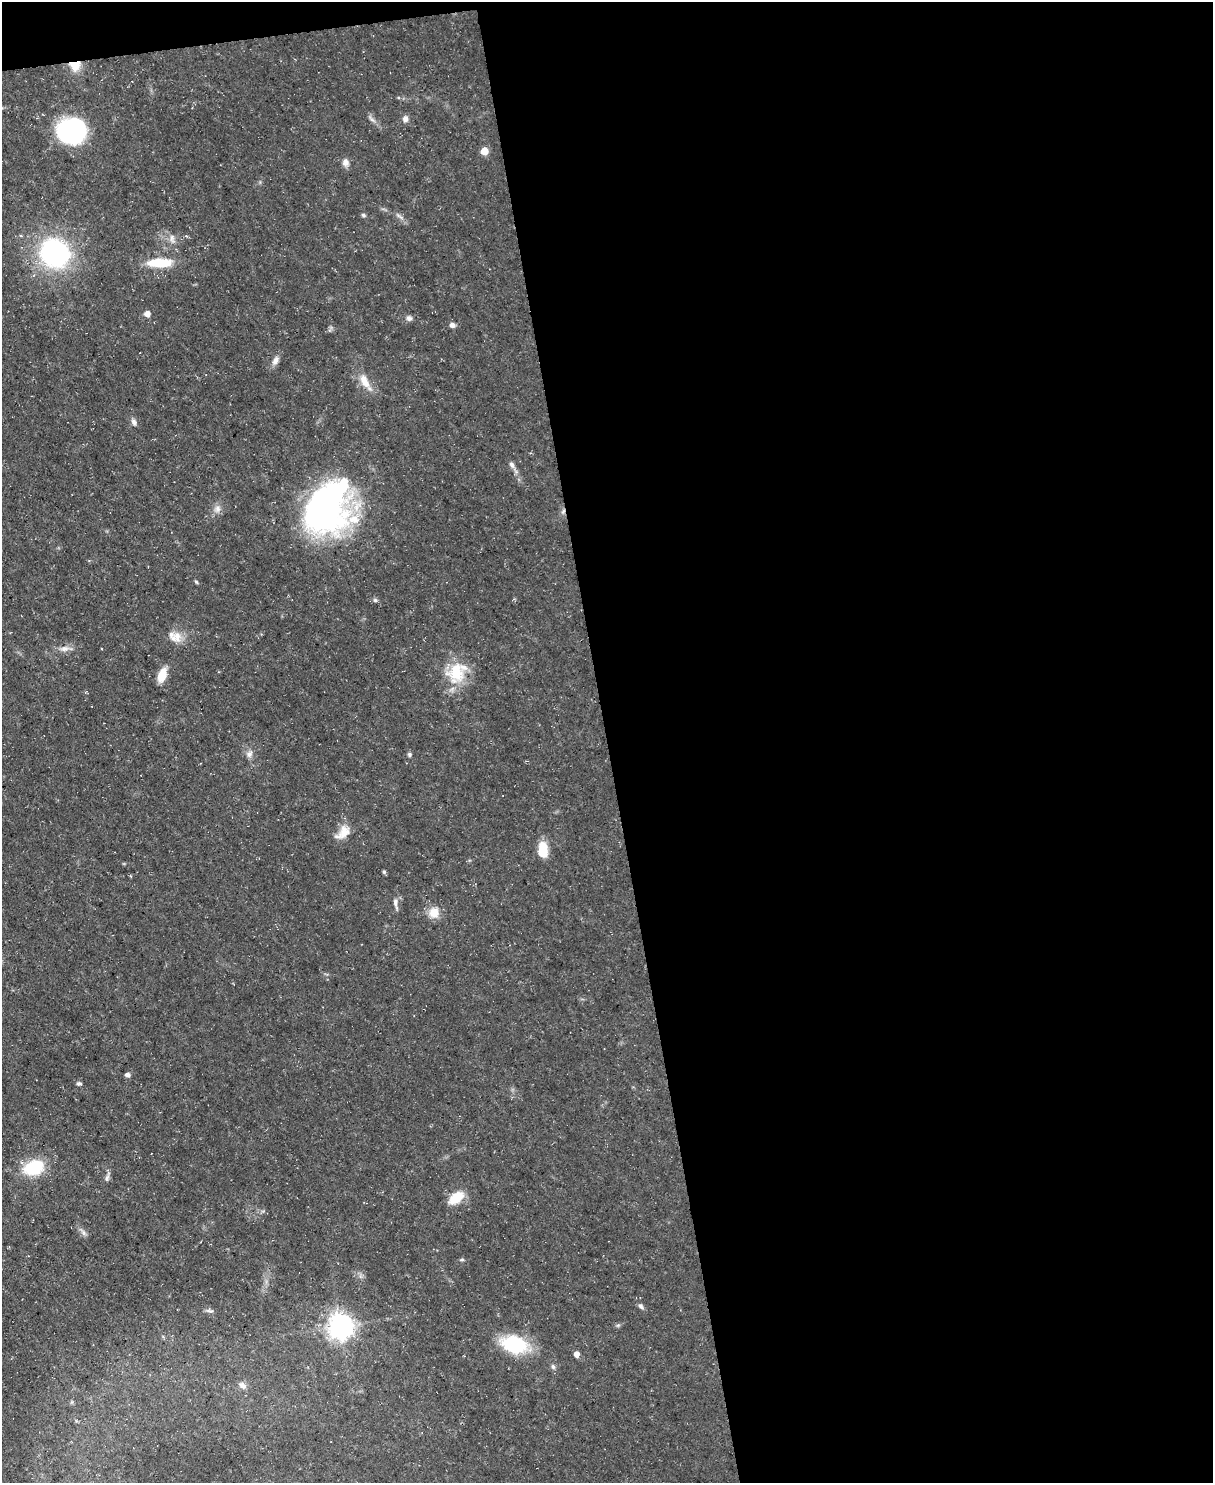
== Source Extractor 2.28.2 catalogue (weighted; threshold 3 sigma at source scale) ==
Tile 4 of 4 x 3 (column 4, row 1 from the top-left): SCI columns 3635-4845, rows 3208-4688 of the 4845 x 4820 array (HDU 1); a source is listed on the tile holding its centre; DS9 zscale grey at full resolution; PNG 1215 x 1485 px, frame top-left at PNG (2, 2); no overlay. Shown black and unused: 51% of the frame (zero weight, under 3 of 5 exposures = <1% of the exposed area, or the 3 px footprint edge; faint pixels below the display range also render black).
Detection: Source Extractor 2.28.2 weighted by HDU 2 'WHT'; one run over the whole footprint, this tile lists its part. Background 0.0572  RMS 0.0044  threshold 0.02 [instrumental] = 3 sigma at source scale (4.5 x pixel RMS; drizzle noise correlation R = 1.50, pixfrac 1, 0.05/0.05 arcsec/px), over >= 5 px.
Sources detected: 52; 2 inside a brighter object's white glare — not listed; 1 inside a brighter listed object's ellipse — not listed separately; the other 49 listed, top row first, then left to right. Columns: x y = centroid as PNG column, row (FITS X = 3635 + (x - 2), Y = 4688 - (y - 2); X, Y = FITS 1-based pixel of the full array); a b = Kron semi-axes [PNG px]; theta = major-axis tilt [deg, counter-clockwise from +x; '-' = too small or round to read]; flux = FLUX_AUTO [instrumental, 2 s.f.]
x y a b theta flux
75 65 14 13 - 6.8
372 119 16 3 -45 1.5
405 119 8 6 -89 2
71 131 22 19 8 83
484 151 5 5 - 7.3
345 162 9 8 - 2.4
363 215 6 5 - 0.87
399 216 13 4 -36 1.5
172 238 11 6 90 1.9
54 253 25 23 -41 76
160 263 26 9 1 15
147 314 5 5 - 3
409 318 8 7 - 1.4
452 325 6 5 - 1.7
275 361 12 7 65 2.3
365 382 26 10 -60 6.6
134 422 8 6 -64 1.6
512 465 10 6 -58 1.6
217 509 11 8 82 2.4
563 511 7 5 58 1.1
324 512 61 44 54 130
196 582 6 4 -45 0.58
375 600 6 6 - 0.8
176 637 16 14 13 5.6
64 649 13 7 5 2.6
456 672 30 23 54 18
162 675 15 8 70 7.6
249 754 10 7 58 2
409 755 6 6 - 0.85
343 832 22 12 44 5.8
543 850 17 9 -89 10
384 872 5 4 - 0.73
396 903 15 5 -79 1.9
434 913 13 12 - 5.9
127 1075 5 5 - 1.4
79 1084 6 5 - 0.86
34 1168 25 17 16 19
107 1177 14 5 76 1.5
456 1198 17 10 35 9.9
84 1233 8 5 -60 1.4
462 1259 6 4 1 0.58
641 1306 9 5 -41 1.2
210 1311 11 3 -10 0.97
618 1325 6 4 18 0.68
341 1326 9 8 - 370
514 1344 31 19 -13 26
577 1354 5 5 - 3.1
553 1367 7 5 -69 1
242 1385 11 8 -34 2.2
Overlapping masked pixels (flux is a lower limit): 2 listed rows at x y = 75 65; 563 511